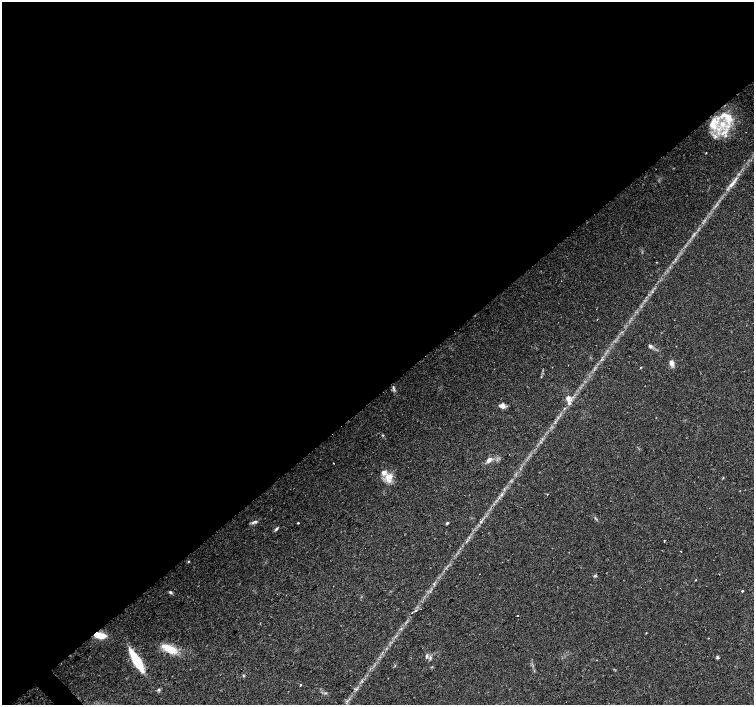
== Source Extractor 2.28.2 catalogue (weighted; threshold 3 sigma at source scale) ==
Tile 2 of 4 x 4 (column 2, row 1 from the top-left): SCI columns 1509-3011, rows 4434-5839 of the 6018 x 5986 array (HDU 1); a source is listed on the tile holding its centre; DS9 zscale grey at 2 x 2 block average (1 PNG px = mean of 2 x 2 image px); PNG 756 x 707 px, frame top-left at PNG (2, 2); no overlay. Shown black and unused: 56% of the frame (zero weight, under 2 of 3 exposures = <1% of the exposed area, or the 3 px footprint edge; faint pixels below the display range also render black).
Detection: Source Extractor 2.28.2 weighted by HDU 2 'WHT'; one run over the whole footprint, this tile lists its part. Background 0.0339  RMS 0.0039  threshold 0.0178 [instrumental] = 3 sigma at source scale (4.5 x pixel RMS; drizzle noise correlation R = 1.50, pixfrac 1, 0.0396/0.0396 arcsec/px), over >= 5 px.
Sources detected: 42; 7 inside a brighter listed object's ellipse — not listed separately; the other 35 listed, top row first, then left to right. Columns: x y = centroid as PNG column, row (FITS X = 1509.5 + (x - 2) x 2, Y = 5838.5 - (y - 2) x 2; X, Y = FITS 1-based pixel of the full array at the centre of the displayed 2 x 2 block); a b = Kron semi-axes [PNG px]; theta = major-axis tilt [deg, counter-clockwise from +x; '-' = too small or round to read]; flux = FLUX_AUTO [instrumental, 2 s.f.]
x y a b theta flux
713 124 23 12 50 26
724 132 13 5 33 10
732 184 15 4 50 6.2
650 346 5 4 - 1.8
671 363 7 5 -67 4.3
641 367 3 2 - 0.53
393 387 6 2 87 1.2
568 398 10 6 -84 5.6
502 406 7 5 -14 4.7
489 460 6 4 45 4.3
333 463 2 2 - 0.46
387 476 9 5 62 6.8
723 478 3 2 - 0.51
547 494 2 2 - 0.39
254 522 9 3 22 2.5
298 523 3 2 - 0.62
447 523 4 3 - 1.2
276 529 6 3 54 1.5
664 541 2 2 - 0.8
681 552 2 2 - 0.32
189 561 3 2 - 0.53
696 580 2 2 - 0.45
742 591 3 2 - 0.84
170 592 5 3 - 1.4
415 611 3 2 - 0.76
517 615 2 2 - 1.1
646 633 2 2 - 0.45
100 635 14 7 -10 11
170 649 20 9 -25 16
427 657 6 3 76 1.8
717 657 4 4 - 1.3
137 661 25 6 -59 37
300 685 3 2 - 0.81
158 690 4 4 - 1.3
325 693 4 2 - 0.86
Overlapping masked pixels (flux is a lower limit): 1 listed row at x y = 100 635
Diffuse or blended objects may show on this block-average render without a row.